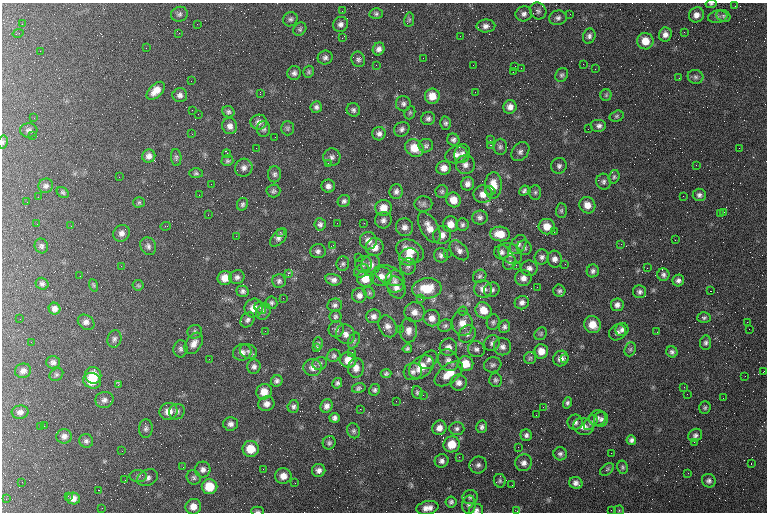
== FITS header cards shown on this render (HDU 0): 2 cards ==
NAXIS1  =                  765 / length of data axis 1
NAXIS2  =                  510 / length of data axis 2

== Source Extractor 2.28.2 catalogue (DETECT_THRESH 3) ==
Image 765 x 510 px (HDU 0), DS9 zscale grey, 1 PNG px = 1 image px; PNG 769 x 514 px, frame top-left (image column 1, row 510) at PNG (2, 3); each listed source drawn as its Kron ellipse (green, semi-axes under 4 px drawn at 4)
Background 155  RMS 8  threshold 24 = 3 sigma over >= 5 px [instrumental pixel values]
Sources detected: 388; all 388 listed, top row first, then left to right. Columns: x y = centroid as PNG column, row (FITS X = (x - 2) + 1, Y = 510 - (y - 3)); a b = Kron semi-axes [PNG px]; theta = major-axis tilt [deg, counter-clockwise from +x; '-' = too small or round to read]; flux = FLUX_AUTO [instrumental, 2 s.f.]
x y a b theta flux
711 4 5 3 - 710
735 6 2 2 - 200
342 11 2 2 - 690
538 11 9 8 - 1700
179 14 8 7 - 1500
376 14 6 5 - 1100
524 14 8 7 - 2100
570 14 3 2 - 440
696 15 8 7 - 2900
723 16 7 5 -23 1200
718 17 10 6 10 1800
558 18 9 7 12 1800
290 19 7 7 - 1400
409 20 7 5 79 940
22 24 2 2 - 840
197 24 2 2 - 520
340 24 8 7 - 2200
486 26 9 6 1 2300
300 29 7 6 - 1100
684 32 2 2 - 2900
18 33 5 2 - 530
179 33 2 2 - 310
665 34 7 6 - 2400
460 36 2 2 - 560
589 36 8 6 75 1700
342 38 2 2 - 2800
645 41 8 8 - 7300
146 48 2 2 - 2800
379 49 6 5 - 2100
40 51 2 2 - 2700
325 58 7 7 - 1500
423 58 2 2 - 1300
358 59 8 6 -72 1500
583 64 3 2 - 420
376 65 2 2 - 330
473 65 2 2 - 750
515 66 2 2 - 530
521 68 2 2 - 1300
595 69 2 2 - 290
309 72 6 5 - 880
513 72 2 2 - 210
294 73 7 6 - 1800
562 75 7 6 - 1200
695 77 8 7 - 1700
679 78 2 2 - 280
191 81 2 2 - 360
156 91 11 6 43 5000
475 92 2 2 - 260
260 94 3 2 - 480
180 95 7 7 - 2000
606 95 5 5 - 800
432 96 7 7 - 6500
403 104 7 7 - 1600
316 107 6 5 - 1500
510 107 7 6 - 3200
192 110 2 2 - 920
353 110 7 6 - 1300
228 112 6 5 - 1100
410 113 7 5 69 870
198 114 2 2 - 300
617 116 7 5 17 960
34 118 2 2 - 240
428 118 7 6 - 1500
259 122 8 7 - 2300
446 123 6 5 - 1100
230 126 8 7 - 2700
599 126 8 6 0 2000
287 128 7 6 - 1000
264 129 8 6 -89 1300
402 129 8 7 - 1600
588 129 2 2 - 310
29 130 8 7 - 1500
192 134 2 2 - 1500
379 134 7 6 - 2000
33 136 2 2 - 240
275 137 2 2 - 370
453 140 6 6 - 1500
490 140 3 3 - 320
3 142 7 5 79 800
490 145 2 2 - 23000
426 146 7 6 - 1400
500 147 8 7 - 1400
256 148 2 2 - 800
414 148 9 8 - 8700
739 148 2 2 - 270
520 152 10 8 51 2200
227 154 4 2 - 1100
462 154 10 8 68 2300
456 155 11 8 18 3000
149 156 7 6 - 2500
332 157 9 8 - 2100
176 158 8 5 -85 1100
227 161 6 5 - 920
328 164 4 3 - 450
465 165 9 9 - 2900
696 165 2 2 - 1000
559 166 8 7 - 1700
244 168 9 8 - 2400
444 168 7 7 - 3800
196 173 7 5 -2 930
274 174 8 6 89 1500
119 177 3 2 - 500
614 177 7 5 74 1100
603 182 8 7 - 1600
211 184 2 2 - 220
467 184 7 6 - 2500
493 185 13 8 87 7800
46 186 7 7 - 1500
328 186 7 6 - 2200
273 191 7 6 - 1100
396 191 7 6 - 1900
442 191 6 6 - 1100
490 191 5 3 - 950
524 191 6 4 42 1200
63 192 6 5 - 840
535 192 7 5 88 1100
483 194 9 9 - 4300
199 195 2 2 - 320
699 195 6 6 - 1600
683 196 2 2 - 1200
38 197 2 2 - 730
453 200 7 7 - 6300
344 201 6 6 - 1400
27 202 2 2 - 600
139 202 5 5 - 770
242 204 6 5 - 1200
423 204 9 7 1 1600
587 205 8 7 - 5000
383 208 8 8 - 5700
561 210 7 5 89 1000
724 212 3 2 - 500
720 214 2 2 - 360
208 215 2 2 - 320
480 217 8 7 - 1700
383 220 8 8 - 2000
337 223 2 2 - 1800
364 223 2 2 - 1200
37 224 2 2 - 300
320 224 6 5 - 1600
450 224 8 7 - 4900
462 225 6 6 - 1200
71 226 2 2 - 210
165 226 5 2 - 370
404 227 9 8 - 2700
429 227 17 9 -61 5800
547 227 8 7 - 6300
280 232 3 3 - 720
554 232 2 2 - 810
121 233 9 8 - 2400
500 234 10 7 -6 8100
442 235 9 8 - 3300
236 236 3 2 - 5500
279 237 11 6 48 2300
675 240 3 2 - 390
368 241 9 8 - 3700
518 244 10 7 57 2300
621 244 3 2 - 570
333 245 3 2 - 980
41 246 7 6 - 1400
148 246 9 7 -63 1800
374 247 9 9 - 5500
524 248 7 7 - 1400
459 250 11 7 -47 2600
318 251 8 7 - 1700
410 251 14 10 -31 9200
502 252 7 7 - 1800
510 253 12 9 -34 3800
447 254 2 2 - 980
441 255 7 7 - 1900
358 257 2 2 - 1800
409 257 10 8 20 4700
542 257 7 7 - 1800
555 259 8 7 - 2500
509 262 7 6 - 1400
343 264 7 6 - 1200
364 264 8 8 - 1800
565 264 2 2 - 750
371 265 10 9 - 3200
516 265 2 2 - 3700
121 266 3 2 - 390
408 266 8 8 - 2000
529 268 8 7 - 2100
647 268 2 2 - 3000
361 271 8 6 34 1600
593 271 6 6 - 1600
288 273 2 2 - 12000
389 275 16 9 -25 3600
663 275 6 6 - 1400
80 276 2 2 - 290
381 276 11 9 11 3900
480 276 7 6 - 1200
237 277 7 7 - 1800
225 278 7 7 - 5600
365 278 8 8 - 8800
523 278 8 8 - 3000
333 280 8 5 -15 2200
279 281 7 6 - 1500
395 281 11 9 -83 3400
678 281 6 5 - 1700
42 284 6 6 - 1400
93 285 6 4 -71 660
138 285 6 5 - 790
537 287 2 2 - 330
396 288 11 8 -64 3400
427 288 15 10 6 14000
483 289 9 8 - 3600
492 290 8 7 - 1800
242 291 6 5 - 1400
559 291 6 6 - 1300
711 291 2 2 - 730
640 292 6 6 - 1500
369 293 6 5 - 840
359 295 7 7 - 2500
283 298 2 2 - 250
421 299 3 3 - 430
272 303 6 6 - 1100
522 303 7 6 - 2000
335 305 7 6 - 1500
617 305 6 6 - 2300
254 308 9 9 - 6000
260 308 6 5 - 1000
54 309 6 5 - 2300
483 310 8 7 - 7200
263 311 9 7 61 1600
463 311 4 4 - 780
414 312 10 10 - 3800
335 316 6 6 - 1100
373 316 7 7 - 2100
432 318 8 8 - 3900
704 318 6 5 - 1200
20 319 2 2 - 300
248 320 8 6 49 1500
86 322 9 7 -35 2300
493 322 8 6 78 1300
747 322 2 2 - 240
462 323 12 10 -77 6100
592 325 9 8 - 7000
388 326 11 8 -62 3000
445 326 7 6 - 1200
504 327 6 5 - 1300
336 329 8 7 - 1700
400 329 3 2 - 520
749 329 3 2 - 420
622 330 6 6 - 1800
265 331 2 2 - 430
409 331 12 8 89 3400
195 332 7 7 - 1400
617 332 9 7 36 2100
657 332 2 2 - 360
345 334 10 8 -63 2900
467 334 9 8 - 2300
541 334 7 5 48 940
114 339 9 7 74 1700
354 341 8 5 63 1100
31 342 3 2 - 380
194 343 12 7 57 3500
318 343 6 5 - 840
492 343 8 7 - 1800
706 343 7 5 84 1400
448 347 9 8 - 3200
502 347 9 8 - 2400
317 348 4 3 - 990
180 349 8 7 - 1600
407 349 4 4 - 980
476 349 8 8 - 2000
630 349 7 5 68 1100
248 351 9 7 -25 1600
541 351 7 7 - 5600
242 352 9 8 - 2400
352 352 2 2 - 2400
672 352 6 5 - 1300
334 356 7 6 - 1200
530 358 6 6 - 980
565 358 3 2 - 870
209 359 3 2 - 560
561 359 8 7 - 3400
348 360 8 7 - 6000
429 360 10 7 48 2500
448 360 11 10 - 3300
53 362 7 6 - 1600
320 363 7 6 - 1200
466 364 8 7 - 9200
493 365 9 7 16 1600
254 367 7 6 - 1700
421 367 14 10 40 9700
313 368 9 8 - 3100
356 368 10 8 82 3300
23 371 8 7 - 2200
413 372 9 8 - 2500
763 372 2 2 - 360
386 374 5 4 - 970
449 374 17 9 38 9800
56 375 7 6 - 990
93 375 8 8 - 11000
745 376 2 2 - 340
495 380 6 6 - 1200
92 381 9 7 -21 11000
277 381 6 5 - 1500
337 383 5 4 - 1100
459 383 8 8 - 2900
118 385 4 4 - 810
684 387 2 2 - 260
359 388 7 4 15 1100
375 390 6 5 - 1100
264 392 8 7 - 5100
417 392 6 5 - 1100
687 394 2 2 - 1900
423 395 3 3 - 690
723 398 2 2 - 220
104 400 9 8 - 2200
396 401 3 3 - 470
568 403 5 4 - 1200
266 404 8 7 - 3000
293 406 6 5 - 1400
326 406 7 6 - 2200
543 407 2 2 - 330
705 408 6 5 - 950
360 409 2 2 - 4700
169 411 9 8 - 5000
20 412 8 6 4 2000
177 412 8 7 - 1600
536 415 2 2 - 240
334 418 5 5 - 1700
597 418 8 7 - 2100
601 419 8 7 - 1600
575 422 7 7 - 2000
591 422 8 5 52 1500
231 424 7 7 - 2100
40 426 2 2 - 630
44 426 2 2 - 260
583 426 10 8 -18 3700
482 427 6 5 - 1400
439 428 7 7 - 3500
146 429 9 7 87 1700
457 429 7 6 - 1500
354 431 7 6 - 1200
526 435 6 5 - 1500
695 435 7 6 - 1500
64 436 8 7 - 2200
631 440 5 4 - 1500
86 441 7 6 - 1500
694 442 2 2 - 1600
329 443 7 6 - 1200
452 444 8 8 - 9800
518 447 2 2 - 240
251 449 8 8 - 10000
122 451 3 2 - 470
611 453 2 2 - 410
560 454 7 6 - 1500
459 457 2 2 - 3400
442 461 7 6 - 1900
524 463 8 8 - 2600
751 463 3 2 - 590
478 465 9 8 - 2100
183 467 3 2 - 480
622 467 7 5 -79 1000
203 469 8 7 - 2200
263 469 2 2 - 320
319 470 6 6 - 2200
607 470 8 5 37 1000
688 473 2 2 - 300
138 476 8 6 1 1300
283 476 8 8 - 4300
194 477 7 6 - 1400
147 478 11 8 24 2400
125 480 2 2 - 610
500 481 7 6 - 1000
709 481 7 6 - 1600
22 482 2 2 - 240
295 483 2 2 - 540
576 483 7 6 - 2200
512 485 2 2 - 250
209 487 8 7 - 13000
99 490 2 2 - 280
68 496 2 2 - 560
470 497 8 7 - 1400
6 499 2 2 - 300
73 499 7 6 - 2800
451 502 5 5 - 1200
469 505 9 7 87 1800
193 507 8 7 - 4300
102 508 2 2 - 280
427 508 11 6 11 3800
476 510 7 6 - 1600
611 510 2 2 - 520
619 510 5 5 - 640
258 511 6 4 0 860
517 511 3 3 - 370
At the frame edge (FLAGS 8, measured only in part): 5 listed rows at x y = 711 4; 3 142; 476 510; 258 511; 517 511